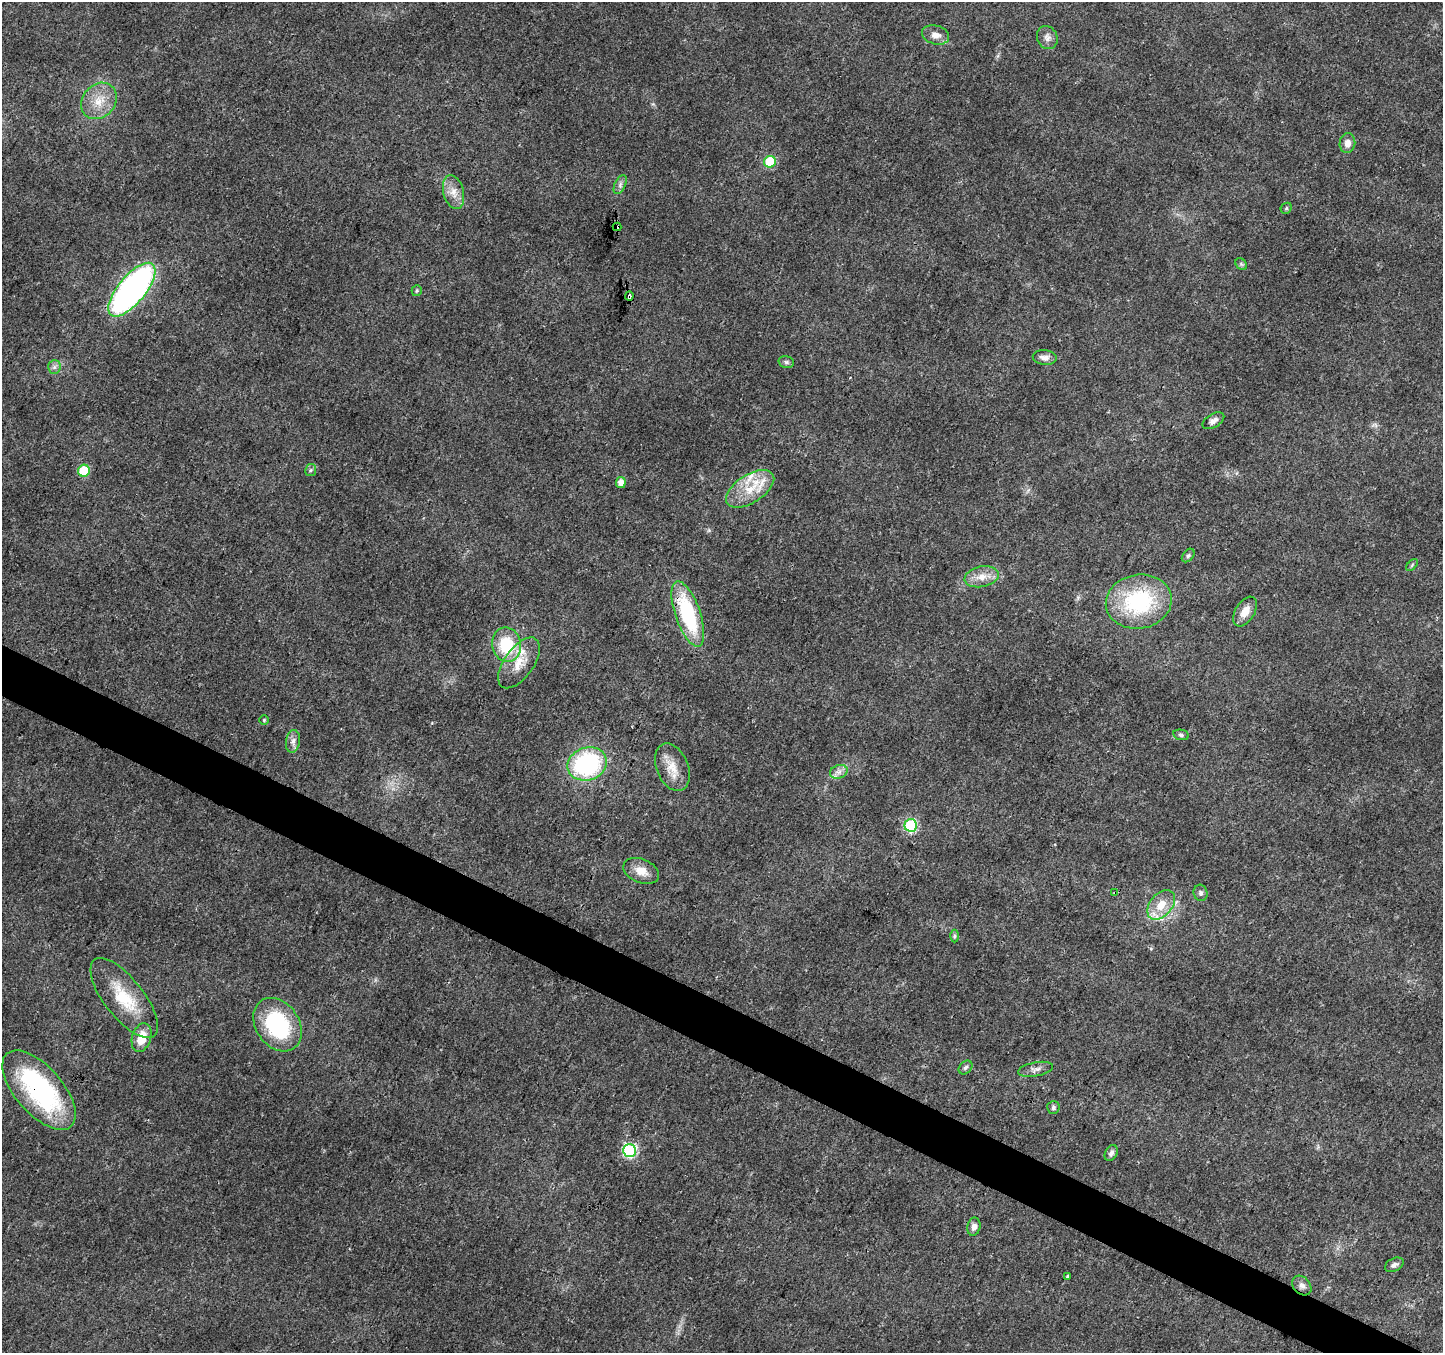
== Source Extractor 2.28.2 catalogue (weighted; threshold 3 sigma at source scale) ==
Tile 6 of 4 x 4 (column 2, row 2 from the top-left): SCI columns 1452-2892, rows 2970-4320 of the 5777 x 5873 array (HDU 1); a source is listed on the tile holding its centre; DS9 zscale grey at full resolution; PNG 1445 x 1355 px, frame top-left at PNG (2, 2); each listed source drawn as its Kron ellipse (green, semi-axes under 4 px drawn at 4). Shown black and unused: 4% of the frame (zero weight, under 3 of 4 exposures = <1% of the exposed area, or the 3 px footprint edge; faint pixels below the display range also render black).
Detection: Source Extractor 2.28.2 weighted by HDU 2 'WHT'; one run over the whole footprint, this tile lists its part. Background 0.0298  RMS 0.0024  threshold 0.0108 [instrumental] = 3 sigma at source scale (4.5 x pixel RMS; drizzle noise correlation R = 1.50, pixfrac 1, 0.0396/0.0396 arcsec/px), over >= 5 px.
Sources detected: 57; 3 inside a brighter listed object's ellipse — not listed separately; the other 54 listed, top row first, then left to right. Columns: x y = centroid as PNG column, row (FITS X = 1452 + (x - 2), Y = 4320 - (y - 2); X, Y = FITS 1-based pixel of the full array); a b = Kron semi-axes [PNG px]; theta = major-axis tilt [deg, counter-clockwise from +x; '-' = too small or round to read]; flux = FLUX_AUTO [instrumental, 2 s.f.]
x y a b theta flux
936 35 14 9 -15 1.9
1047 38 12 10 -64 1.4
99 101 20 16 48 5.2
1347 143 10 8 80 1.8
770 162 6 6 - 12
620 185 10 5 65 0.76
453 192 17 10 -77 2.7
1286 208 6 5 - 0.34
617 227 4 3 - 8.9
1241 264 7 5 -46 0.43
132 290 33 14 50 87
417 291 5 5 - 0.35
629 296 4 3 - 21
1045 358 12 7 -6 1.5
786 362 8 6 -15 0.58
54 367 7 6 - 0.74
1213 421 12 6 31 1.2
311 470 6 5 - 0.48
84 471 6 6 - 12
621 483 5 5 - 1.8
750 489 27 14 33 6.7
1188 555 7 5 49 0.52
1412 565 7 4 47 0.38
982 577 17 10 11 3
1139 602 33 27 10 24
1245 612 16 9 57 2.9
688 614 34 12 -71 22
507 645 17 14 -79 11
519 663 29 15 54 5.3
264 720 5 5 - 0.29
1181 735 8 5 -11 0.49
293 741 11 7 80 1.2
587 764 20 16 19 34
672 767 25 16 -67 4.6
839 772 9 6 20 1.2
911 825 6 6 - 28
641 871 19 12 -23 3.1
1115 893 3 3 - 0.65
1200 893 8 7 - 0.7
1161 905 17 11 49 4.3
954 936 6 4 89 0.41
124 998 48 19 -52 11
277 1025 29 21 -55 24
142 1038 15 9 73 4.3
965 1067 8 6 44 0.61
1035 1069 17 7 11 1.4
39 1090 49 23 -49 36
1053 1107 6 6 - 0.53
630 1151 6 6 - 36
1111 1153 8 6 62 0.91
974 1227 9 6 78 1.1
1394 1265 10 6 26 0.85
1067 1277 4 3 - 0.41
1302 1286 11 8 -48 1.2
Overlapping masked pixels (flux is a lower limit): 5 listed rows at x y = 617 227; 629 296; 688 614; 1115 893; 39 1090